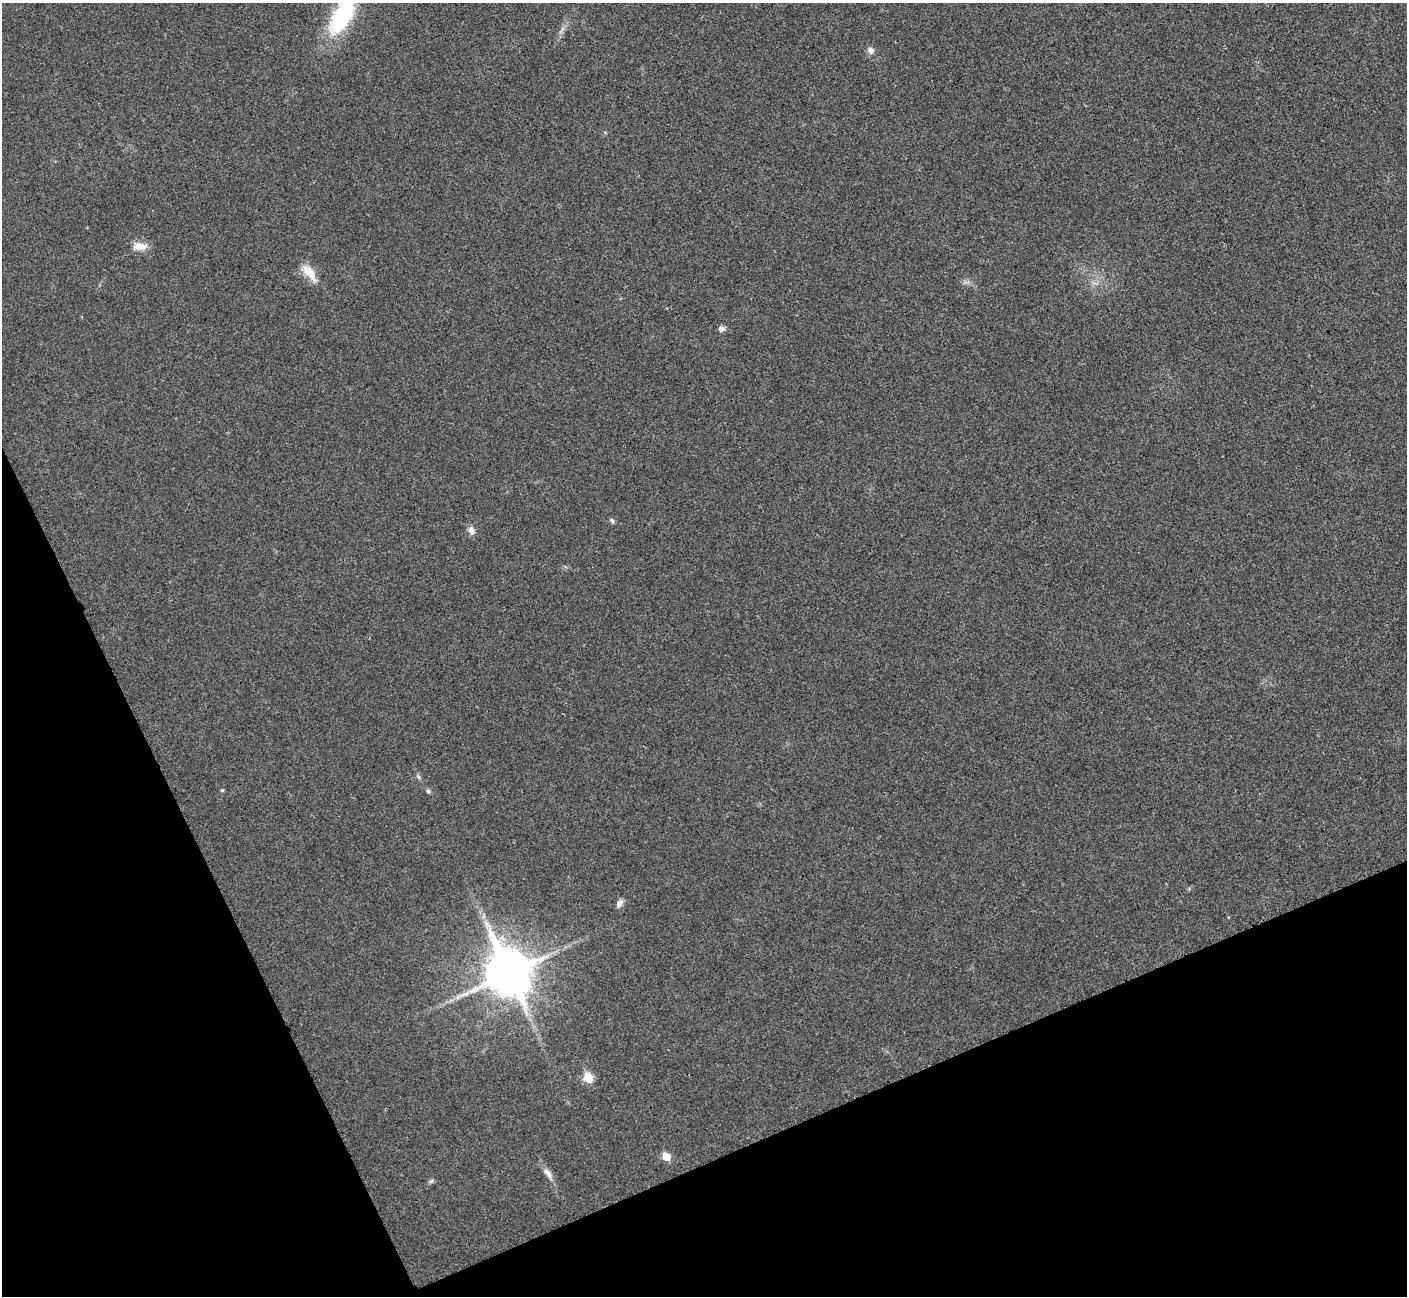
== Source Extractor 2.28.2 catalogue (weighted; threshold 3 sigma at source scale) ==
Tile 14 of 4 x 4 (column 2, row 4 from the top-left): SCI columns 1411-2815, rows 158-1451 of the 5633 x 5621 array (HDU 1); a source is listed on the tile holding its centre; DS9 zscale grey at full resolution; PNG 1409 x 1298 px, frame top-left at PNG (2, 3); no overlay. Shown black and unused: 22% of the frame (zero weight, under 3 of 4 exposures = <1% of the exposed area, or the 3 px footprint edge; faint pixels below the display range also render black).
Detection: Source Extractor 2.28.2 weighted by HDU 2 'WHT'; one run over the whole footprint, this tile lists its part. Background 0.0382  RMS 0.006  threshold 0.0272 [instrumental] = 3 sigma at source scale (4.5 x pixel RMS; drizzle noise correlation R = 1.50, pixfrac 1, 0.05/0.05 arcsec/px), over >= 5 px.
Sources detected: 15; all 15 listed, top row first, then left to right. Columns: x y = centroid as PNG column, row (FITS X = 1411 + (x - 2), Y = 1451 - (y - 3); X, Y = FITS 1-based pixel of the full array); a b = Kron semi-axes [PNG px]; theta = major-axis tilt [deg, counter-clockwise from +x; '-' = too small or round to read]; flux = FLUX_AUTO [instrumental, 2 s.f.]
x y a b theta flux
342 17 48 21 60 47
871 50 8 8 - 2.3
140 246 19 9 2 5.9
309 272 22 10 -49 9.3
721 329 8 7 - 2.1
612 520 7 4 -46 1.2
471 530 10 7 -53 3
222 790 4 4 - 0.77
428 791 5 5 - 1
619 903 10 6 52 2.8
508 973 15 13 -65 2500
588 1078 6 5 - 24
666 1157 6 5 - 11
548 1173 17 7 -54 3.7
431 1181 8 3 31 0.94
Isophote crosses this tile's border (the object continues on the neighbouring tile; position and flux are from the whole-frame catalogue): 1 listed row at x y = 342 17